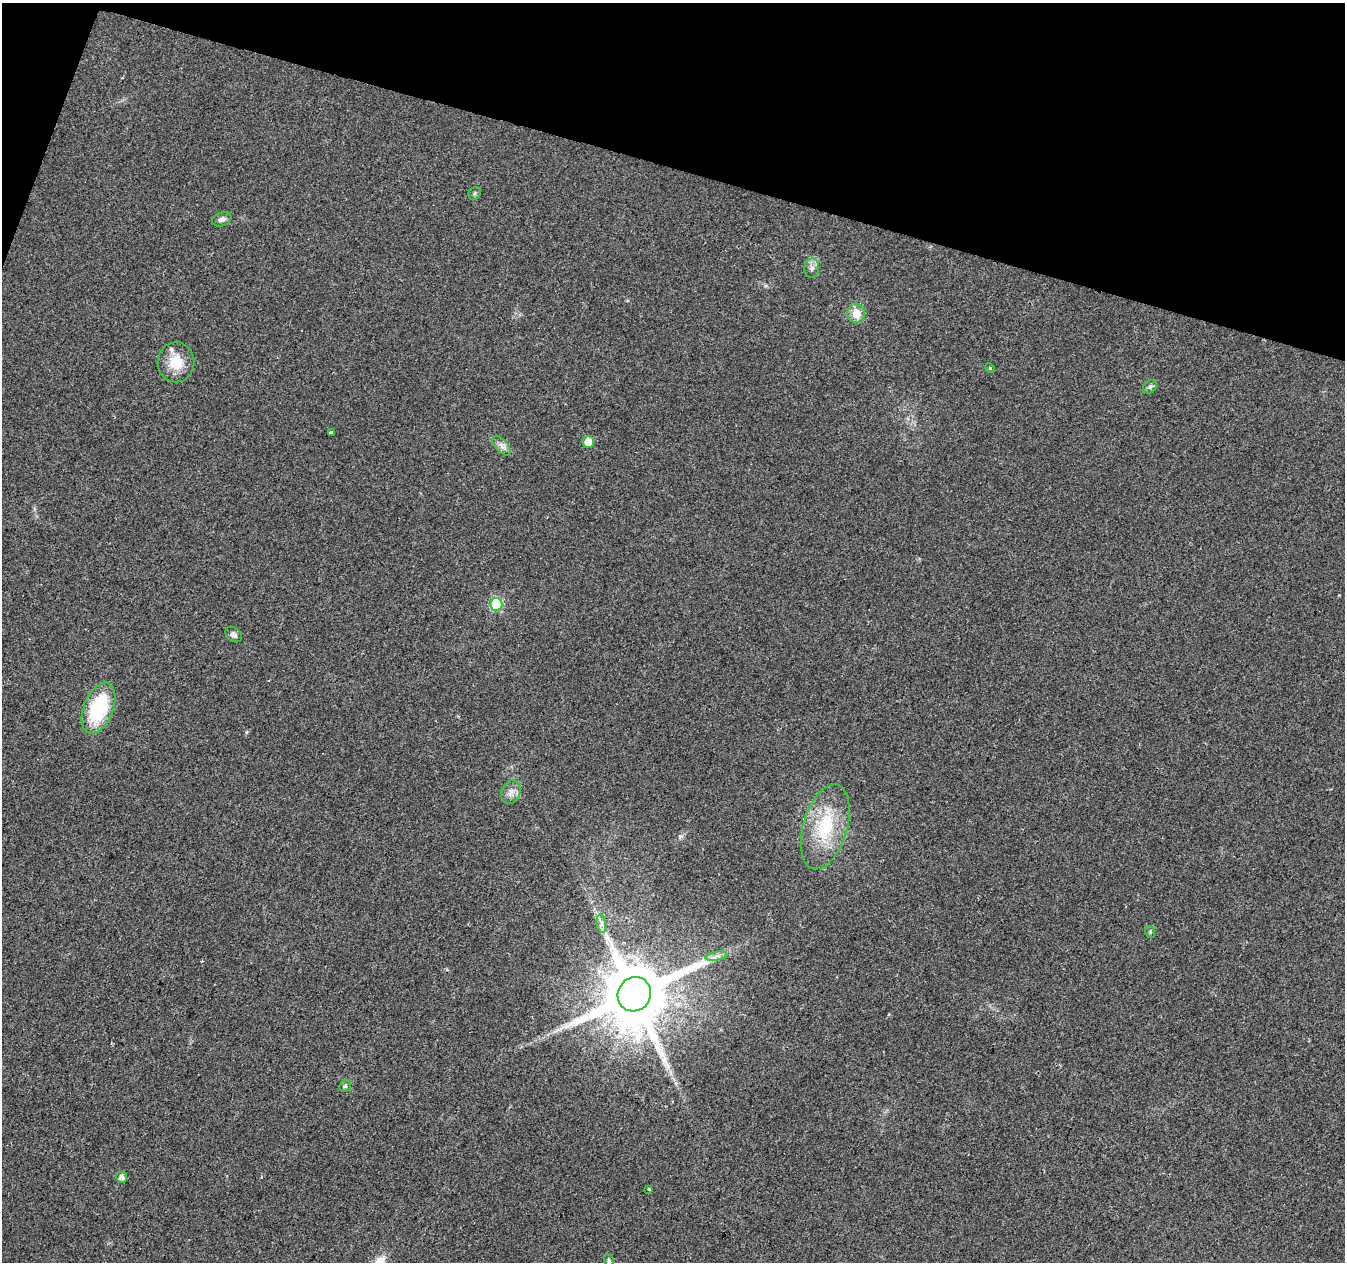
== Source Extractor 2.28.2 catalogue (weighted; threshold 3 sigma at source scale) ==
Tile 2 of 4 x 4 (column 2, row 1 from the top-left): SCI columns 1344-2686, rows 3998-5257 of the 5380 x 5537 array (HDU 1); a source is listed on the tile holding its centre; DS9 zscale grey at full resolution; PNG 1347 x 1264 px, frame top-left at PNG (2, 3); each listed source drawn as its Kron ellipse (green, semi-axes under 4 px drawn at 4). Shown black and unused: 14% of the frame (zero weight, under 2 of 3 exposures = <1% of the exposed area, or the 3 px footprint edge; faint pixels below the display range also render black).
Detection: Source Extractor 2.28.2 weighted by HDU 2 'WHT'; one run over the whole footprint, this tile lists its part. Background 0.0263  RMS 0.0056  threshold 0.0254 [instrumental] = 3 sigma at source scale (4.5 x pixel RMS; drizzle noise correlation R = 1.50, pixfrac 1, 0.0396/0.0396 arcsec/px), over >= 5 px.
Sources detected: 24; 1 inside a brighter listed object's ellipse — not listed separately; the other 23 listed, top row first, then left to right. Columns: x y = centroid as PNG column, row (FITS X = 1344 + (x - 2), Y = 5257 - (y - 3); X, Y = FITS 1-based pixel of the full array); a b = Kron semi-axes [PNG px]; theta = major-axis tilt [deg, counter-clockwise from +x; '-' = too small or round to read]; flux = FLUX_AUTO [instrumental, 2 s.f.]
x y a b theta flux
475 193 7 6 - 1.2
222 219 10 7 18 2.1
812 268 9 7 79 2.4
856 313 10 9 - 7.6
176 362 20 18 89 12
990 368 5 4 - 0.63
1150 387 7 6 - 1.3
331 432 4 3 - 1.3
588 442 6 5 - 10
501 446 12 6 -50 2.6
496 604 6 6 - 45
234 635 9 6 -41 2
99 708 27 15 68 39
511 792 12 9 68 3.8
825 827 44 22 74 32
601 924 9 4 -81 2.1
1150 932 6 5 - 0.91
716 956 11 3 11 1.8
634 994 17 16 - 5900
345 1086 6 5 - 0.9
122 1177 5 5 - 2.8
649 1189 3 3 - 0.5
609 1261 6 5 - 1